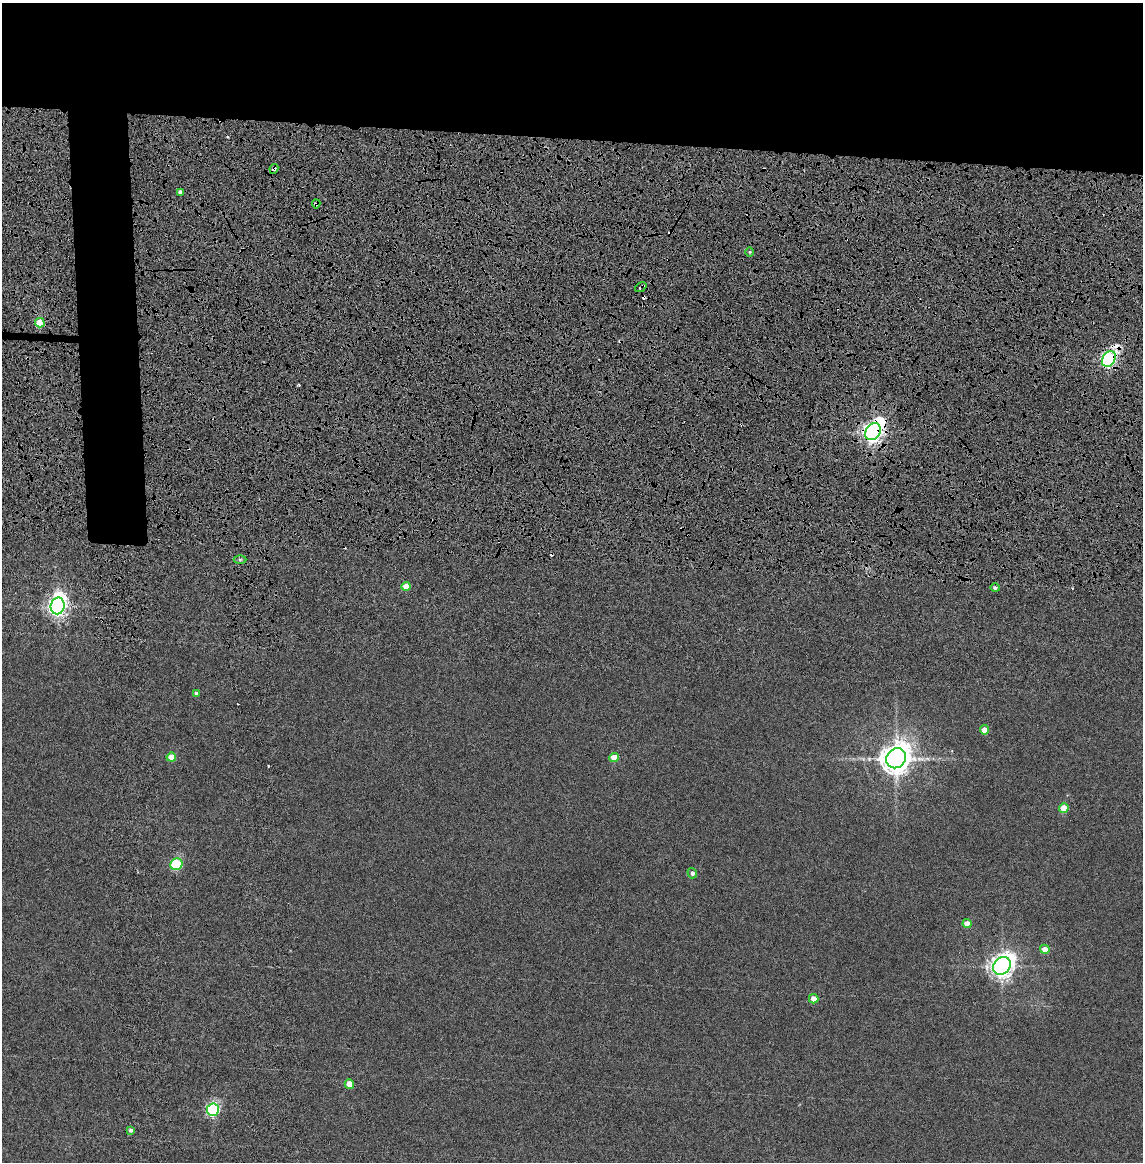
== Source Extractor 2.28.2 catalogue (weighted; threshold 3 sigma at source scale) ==
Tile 3 of 4 x 4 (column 3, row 1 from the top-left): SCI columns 2421-3561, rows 3576-4735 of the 4856 x 4834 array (HDU 1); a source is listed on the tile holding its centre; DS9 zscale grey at full resolution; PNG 1145 x 1164 px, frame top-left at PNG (2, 3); each listed source drawn as its Kron ellipse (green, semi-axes under 4 px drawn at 4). Shown black and unused: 15% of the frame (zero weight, under 4 of 8 exposures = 14% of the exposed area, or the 3 px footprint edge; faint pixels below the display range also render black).
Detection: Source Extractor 2.28.2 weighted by HDU 2 'WHT'; one run over the whole footprint, this tile lists its part. Background 0.00199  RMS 0.0021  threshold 0.00844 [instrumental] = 3 sigma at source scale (4.09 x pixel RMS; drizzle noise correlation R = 1.36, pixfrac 0.8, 0.05/0.05 arcsec/px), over >= 5 px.
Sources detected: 31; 4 cosmic-ray / hot-pixel residue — neither listed nor drawn; the other 27 listed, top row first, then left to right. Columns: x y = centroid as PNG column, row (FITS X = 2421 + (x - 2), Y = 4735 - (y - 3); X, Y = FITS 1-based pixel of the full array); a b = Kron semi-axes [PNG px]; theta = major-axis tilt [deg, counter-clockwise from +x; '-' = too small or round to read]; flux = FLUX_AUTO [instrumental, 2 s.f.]
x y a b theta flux
274 169 5 4 - 0.99
180 192 4 4 - 0.84
316 204 4 4 - 0.43
750 252 5 3 - 0.19
641 287 6 3 34 0.47
40 323 5 4 - 6.1
1109 359 8 6 57 50
873 432 9 7 54 120
240 559 6 4 0 0.35
406 586 4 4 - 2.5
995 588 5 4 - 0.42
58 606 8 7 - 92
196 693 4 4 - 0.53
984 730 4 4 - 2
171 757 5 4 - 3.6
614 757 5 4 - 3.4
896 758 10 9 - 330
1064 808 5 4 - 4.1
176 864 6 5 - 15
692 873 5 5 - 0.61
967 924 4 4 - 2.5
1045 949 5 4 - 2
1002 966 9 8 - 160
814 999 5 4 - 2.2
349 1084 5 4 - 2.4
213 1110 6 6 - 26
131 1130 4 4 - 0.5
Overlapping masked pixels (flux is a lower limit): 5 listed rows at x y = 274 169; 316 204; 641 287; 1109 359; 873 432